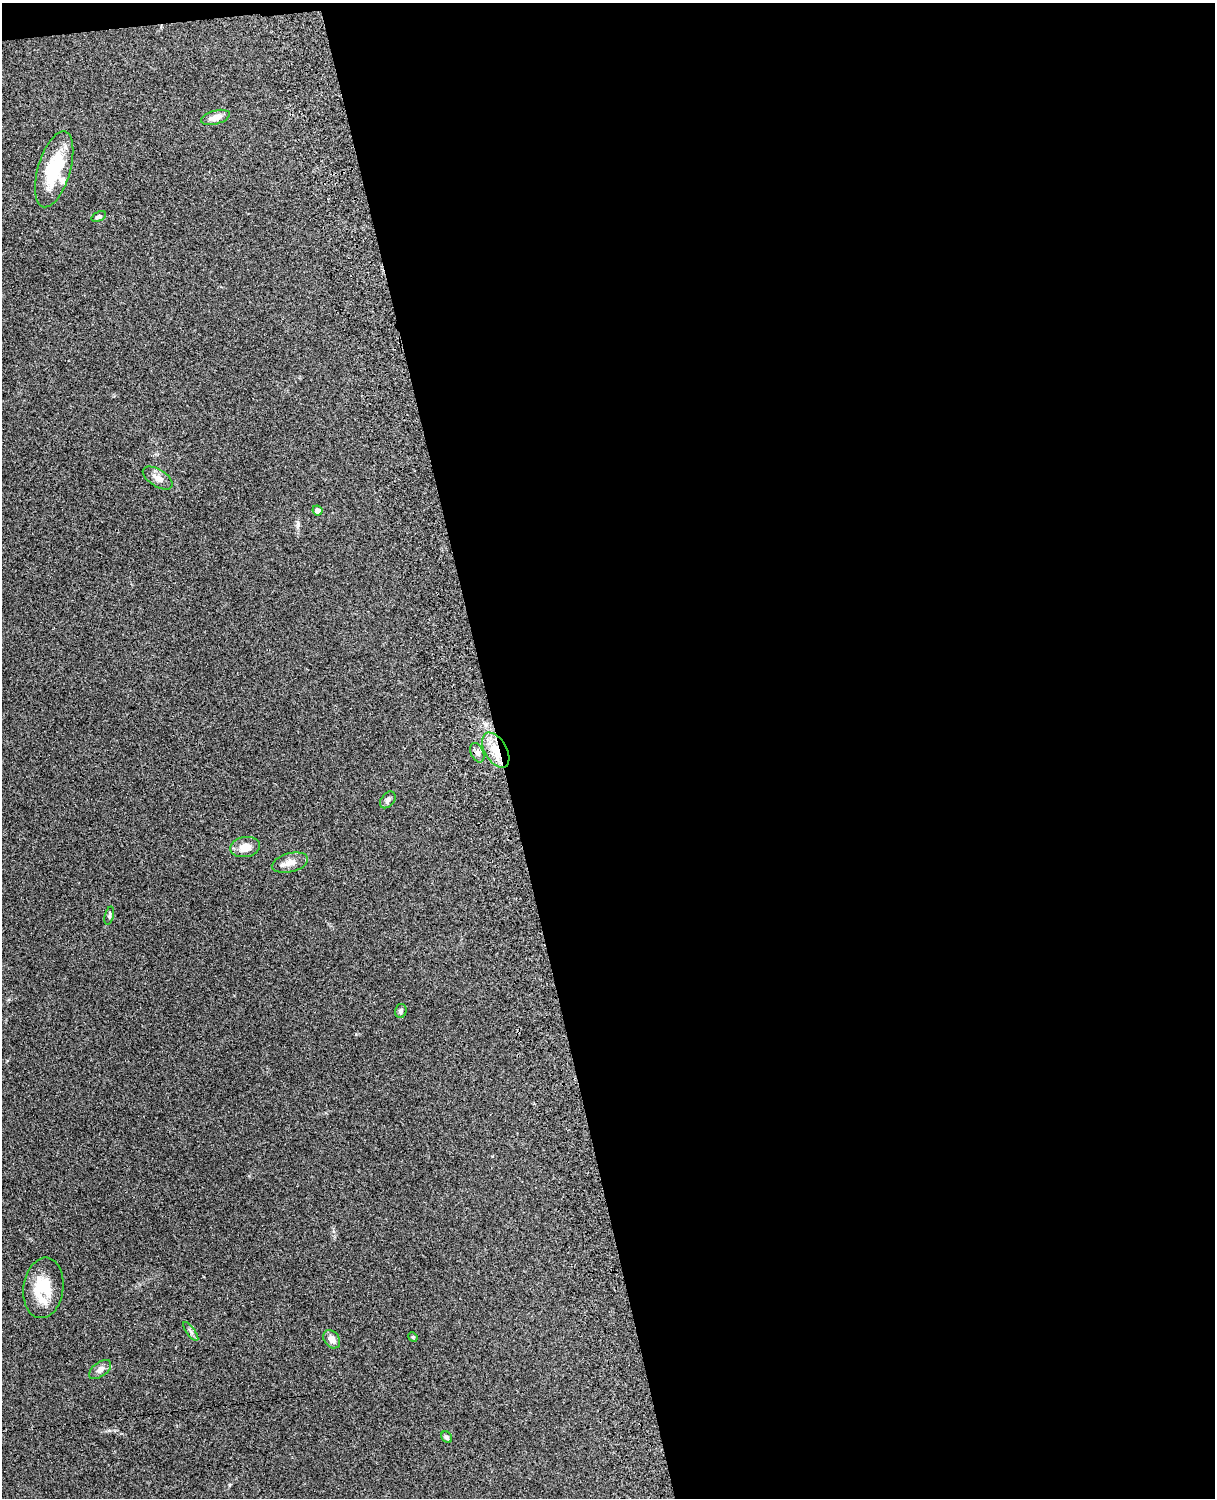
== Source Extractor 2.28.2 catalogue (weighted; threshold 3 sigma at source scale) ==
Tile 4 of 4 x 3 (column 4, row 1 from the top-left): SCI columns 3757-4969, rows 3157-4652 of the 5089 x 4930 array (HDU 1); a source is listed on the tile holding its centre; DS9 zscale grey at full resolution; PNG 1217 x 1500 px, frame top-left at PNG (2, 3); each listed source drawn as its Kron ellipse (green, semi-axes under 4 px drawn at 4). Shown black and unused: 59% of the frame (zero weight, under 3 of 4 exposures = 6% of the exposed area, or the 3 px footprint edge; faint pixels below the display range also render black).
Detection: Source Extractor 2.28.2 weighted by HDU 2 'WHT'; one run over the whole footprint, this tile lists its part. Background 0.221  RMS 0.0084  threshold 0.0377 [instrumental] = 3 sigma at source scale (4.5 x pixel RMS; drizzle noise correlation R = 1.50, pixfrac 1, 0.05/0.05 arcsec/px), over >= 5 px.
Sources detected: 20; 2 inside a brighter listed object's ellipse — not listed separately; the other 18 listed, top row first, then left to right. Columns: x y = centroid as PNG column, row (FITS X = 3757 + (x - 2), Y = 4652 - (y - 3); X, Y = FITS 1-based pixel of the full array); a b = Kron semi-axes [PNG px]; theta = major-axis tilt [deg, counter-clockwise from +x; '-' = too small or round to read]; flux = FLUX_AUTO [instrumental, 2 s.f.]
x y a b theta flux
216 117 15 7 15 6.1
54 169 39 16 74 40
99 216 8 4 23 1.8
158 478 17 8 -32 6.6
318 510 5 5 - 4
496 750 19 11 -60 15
477 753 10 6 -66 3.3
388 800 9 6 50 2.7
245 847 15 10 9 8.3
290 863 18 9 14 6.2
109 916 9 4 76 1.5
401 1011 7 5 76 2
43 1288 30 20 82 27
191 1331 11 3 -55 1.9
413 1337 5 4 - 0.86
332 1339 10 7 -53 5.2
100 1369 13 7 38 4.5
447 1437 6 5 - 1.7
Overlapping masked pixels (flux is a lower limit): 1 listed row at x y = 496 750